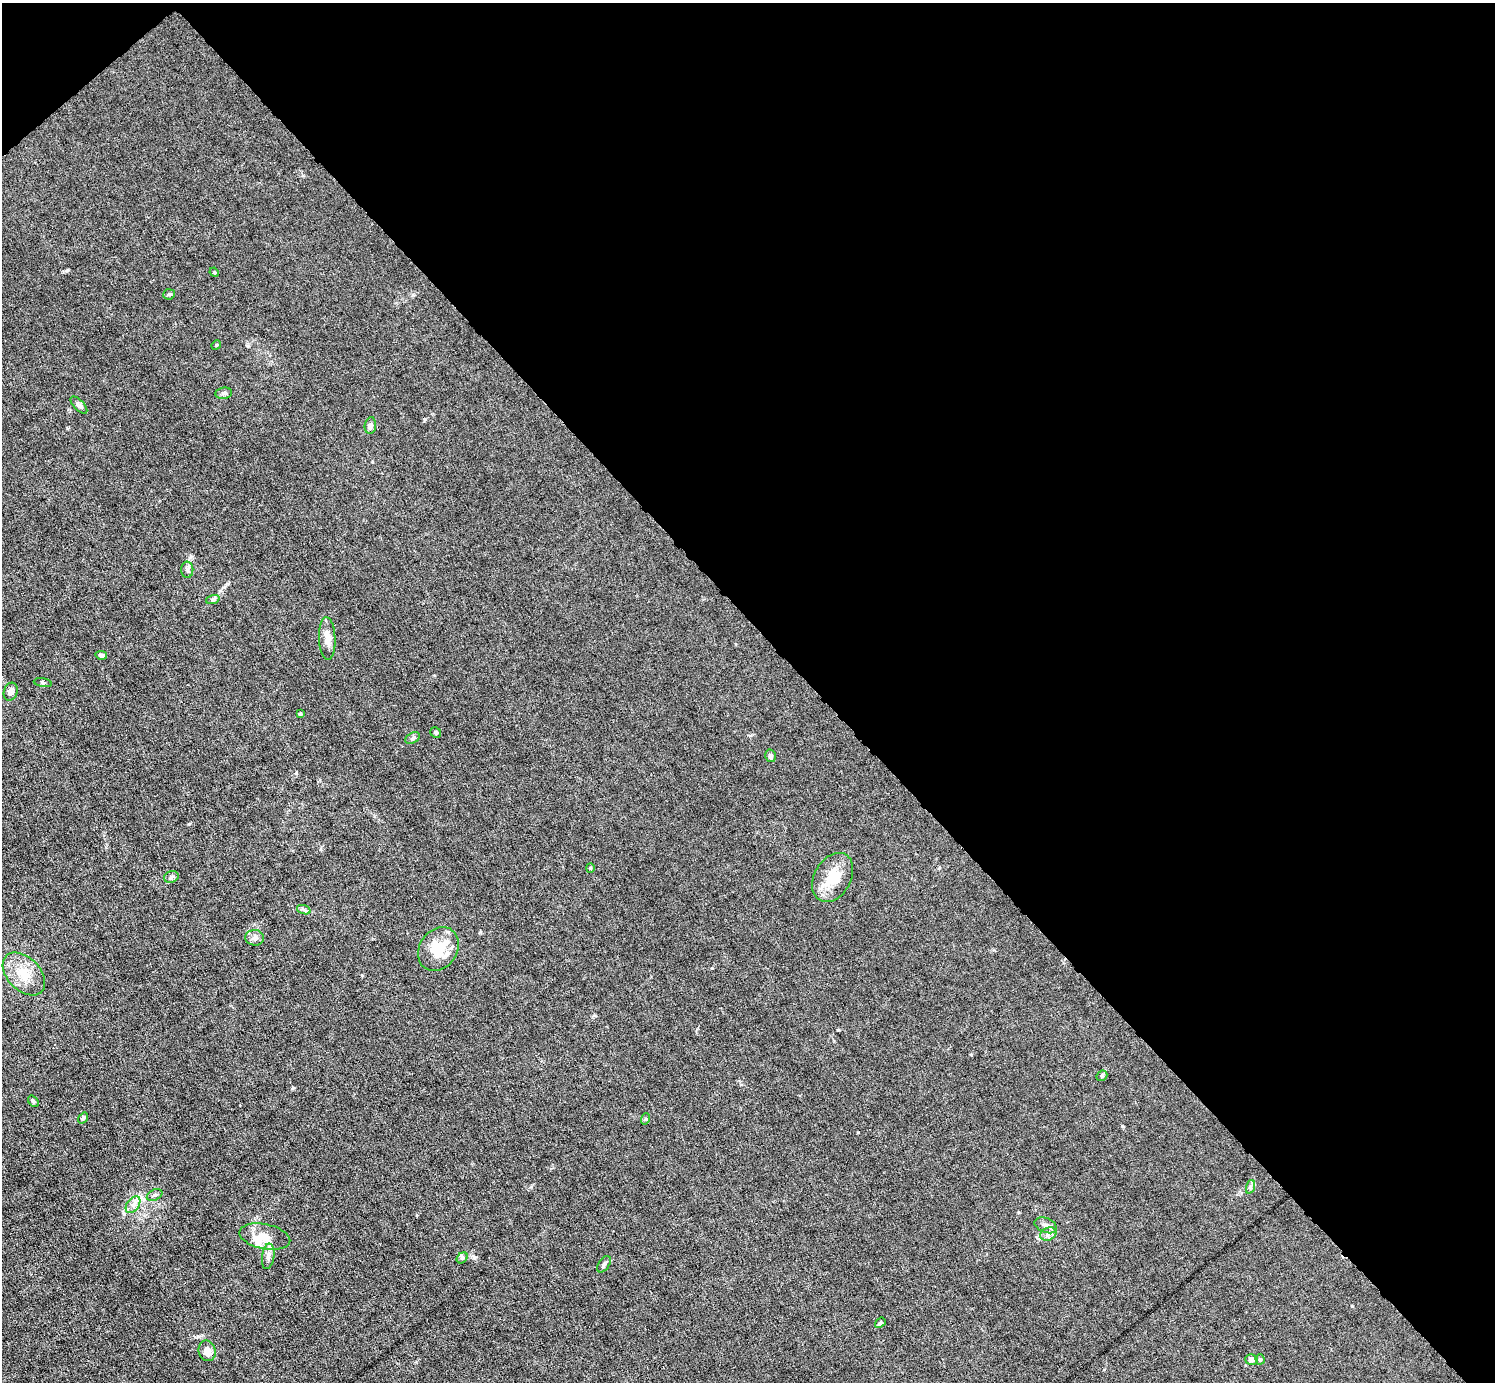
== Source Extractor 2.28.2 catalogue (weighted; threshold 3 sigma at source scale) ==
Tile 3 of 4 x 4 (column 3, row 1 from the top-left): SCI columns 2988-4480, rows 4438-5817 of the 5974 x 5972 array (HDU 1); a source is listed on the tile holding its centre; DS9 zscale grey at full resolution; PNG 1497 x 1384 px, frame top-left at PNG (2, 3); each listed source drawn as its Kron ellipse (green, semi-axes under 4 px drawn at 4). Shown black and unused: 46% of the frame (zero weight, under 6 of 12 exposures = <1% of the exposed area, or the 3 px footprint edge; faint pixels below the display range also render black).
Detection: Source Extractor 2.28.2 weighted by HDU 2 'WHT'; one run over the whole footprint, this tile lists its part. Background 0.0141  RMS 0.0031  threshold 0.0125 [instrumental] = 3 sigma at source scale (4.09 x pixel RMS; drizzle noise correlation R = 1.36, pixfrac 0.8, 0.05/0.05 arcsec/px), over >= 5 px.
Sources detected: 41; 1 inside a brighter object's white glare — neither listed nor drawn; the other 40 listed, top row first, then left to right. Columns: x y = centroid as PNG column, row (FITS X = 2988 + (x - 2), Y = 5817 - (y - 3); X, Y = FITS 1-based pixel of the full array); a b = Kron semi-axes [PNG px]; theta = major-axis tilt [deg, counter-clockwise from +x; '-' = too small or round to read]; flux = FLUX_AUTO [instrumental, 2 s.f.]
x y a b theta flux
214 272 5 4 - 0.29
169 294 5 5 - 0.41
216 345 5 4 - 0.29
224 393 8 5 8 0.74
79 405 11 5 -45 0.76
370 425 8 5 82 1.1
187 570 8 6 -88 0.8
213 599 7 4 19 0.54
327 638 21 8 -87 2.8
101 655 6 4 -8 0.61
43 683 9 3 -9 0.41
11 692 9 6 69 1.3
300 714 3 3 - 0.39
436 733 6 5 - 0.49
412 738 8 5 28 0.53
770 756 6 5 - 0.76
590 868 4 4 - 0.26
171 877 7 5 18 0.68
833 877 26 18 60 8.2
304 910 7 4 -19 0.52
255 938 9 8 - 1.1
438 949 23 19 54 8.8
24 974 25 16 -46 6.4
1102 1076 6 4 44 0.43
33 1101 6 4 -53 0.48
83 1118 6 4 55 0.55
645 1119 6 3 71 0.34
1250 1187 7 4 72 0.61
155 1195 8 5 26 0.75
133 1205 9 6 54 1.3
1046 1225 12 7 -21 1.4
1048 1234 8 6 23 1.1
265 1237 26 12 -12 4.5
268 1256 13 6 82 1.4
462 1258 6 5 - 0.53
604 1264 9 5 57 0.85
880 1323 6 4 37 0.53
207 1351 10 8 -73 2.4
1251 1359 6 5 - 1.3
1260 1359 5 4 - 0.4
Unlisted compact peaks at least as high as the median listed source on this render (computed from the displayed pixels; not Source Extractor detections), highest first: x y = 67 270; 712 968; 293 1088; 1352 1306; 858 1132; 425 419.